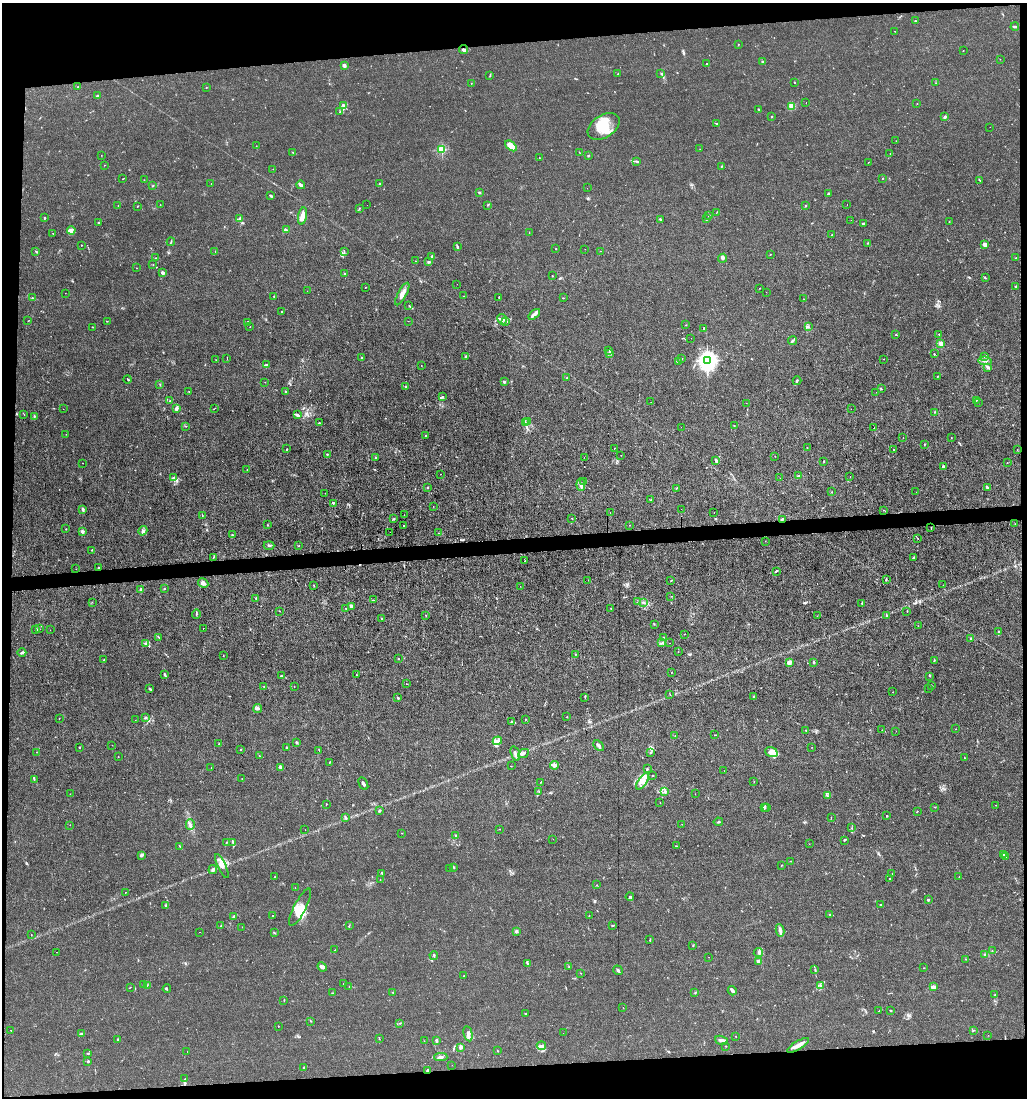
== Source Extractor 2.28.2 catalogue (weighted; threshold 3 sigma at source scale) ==
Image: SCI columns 138-4234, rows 1-4384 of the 4355 x 4384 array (HDU 1 of 3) = the unmasked area's bounding box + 8 px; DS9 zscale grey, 4 x 4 block average (1 PNG px = mean of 4 x 4 image px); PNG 1029 x 1100 px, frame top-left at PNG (2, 3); each listed source drawn as its Kron ellipse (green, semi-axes under 4 px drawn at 4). Shown black and unused: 10% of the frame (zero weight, under 3 of 4 exposures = <1% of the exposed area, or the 3 px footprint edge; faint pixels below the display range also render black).
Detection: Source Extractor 2.28.2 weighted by HDU 2 'WHT'. Background 0.0192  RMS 0.0031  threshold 0.0141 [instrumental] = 3 sigma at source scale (4.5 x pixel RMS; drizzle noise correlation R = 1.50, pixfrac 1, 0.05/0.05 arcsec/px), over >= 5 px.
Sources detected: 565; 1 too faint to see at this stretch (4 x 4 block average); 3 inside a brighter object's white glare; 8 cosmic-ray / hot-pixel residue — neither listed nor drawn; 14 coinciding with a brighter row at this scale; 35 inside a brighter listed object's ellipse — not listed separately; of the other 504, all 500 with FLUX_AUTO >= 0.268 (the completeness limit of this list) listed and drawn (4 fainter detections not listed), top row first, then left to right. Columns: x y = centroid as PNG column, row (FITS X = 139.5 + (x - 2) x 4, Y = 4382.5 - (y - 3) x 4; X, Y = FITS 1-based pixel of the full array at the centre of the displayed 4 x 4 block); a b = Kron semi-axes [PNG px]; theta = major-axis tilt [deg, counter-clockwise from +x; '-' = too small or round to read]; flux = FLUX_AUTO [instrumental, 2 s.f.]
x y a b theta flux
915 21 2 2 - 1
1015 26 4 2 - 2.2
895 31 2 2 - 0.62
738 44 2 2 - 0.8
464 49 4 2 - 5.5
963 50 2 2 - 0.45
1000 59 2 2 - 0.35
763 62 4 2 - 2.2
706 64 2 2 - 0.81
344 65 3 3 - 5.5
618 74 2 2 - 0.89
661 74 2 2 - 0.72
490 76 2 2 - 0.7
794 82 2 2 - 0.88
471 83 2 2 - 0.48
936 83 2 2 - 0.41
78 87 2 2 - 1.1
206 88 2 2 - 0.45
97 95 4 2 - 1.3
806 103 2 2 - 0.37
917 104 2 2 - 0.64
344 105 3 2 - 2.2
792 106 3 3 - 16
758 109 2 2 - 1.3
340 112 3 2 - 1
772 116 2 2 - 1.1
945 116 4 3 - 3.2
716 124 2 2 - 1.3
604 126 17 11 32 36
990 127 2 2 - 0.29
896 141 2 2 - 0.27
256 146 2 2 - 0.6
511 146 7 3 -41 25
700 149 2 2 - 0.44
442 150 2 2 - 92
293 152 2 2 - 0.69
580 153 2 2 - 0.47
890 153 2 2 - 0.51
101 155 2 2 - 0.51
588 155 2 2 - 0.9
539 158 2 2 - 0.54
637 161 4 2 - 2.1
868 162 2 2 - 0.39
104 165 2 2 - 0.5
721 166 3 2 - 1.1
273 169 2 2 - 0.53
883 178 2 2 - 0.65
122 179 2 2 - 0.61
144 180 2 2 - 0.34
980 180 3 2 - 0.93
211 184 2 2 - 0.44
380 184 2 2 - 1.9
301 185 4 2 - 7.1
152 186 2 2 - 1.1
587 188 2 2 - 1.4
479 192 2 2 - 5.8
829 193 2 2 - 4.3
270 196 3 2 - 1.4
160 205 2 2 - 0.39
367 205 2 2 - 0.61
487 205 2 2 - 1.1
805 205 2 2 - 2.3
847 205 2 2 - 0.49
118 206 2 2 - 0.51
137 206 2 2 - 0.67
360 208 2 2 - 0.94
716 213 2 2 - 0.5
302 216 9 3 79 16
709 216 2 2 - 1.6
45 218 2 2 - 1.5
240 219 2 2 - 17
660 219 3 2 - 2
707 219 2 2 - 0.87
851 220 2 2 - 0.77
949 222 2 2 - 0.71
99 223 3 2 - 1.5
863 223 3 2 - 2.1
71 230 4 4 - 4.6
286 230 2 2 - 0.61
53 233 2 2 - 0.48
529 233 2 2 - 0.64
831 235 2 2 - 0.77
171 242 4 2 - 1.5
867 243 2 2 - 1
985 244 4 3 - 6
81 245 2 2 - 0.89
457 246 3 2 - 0.66
556 249 2 2 - 0.95
585 249 2 2 - 0.29
36 251 2 2 - 1.7
215 251 2 2 - 0.77
344 251 2 2 - 0.66
600 251 2 2 - 0.29
770 254 2 2 - 0.48
432 256 2 2 - 4.3
156 258 2 2 - 0.59
722 258 4 3 - 4.2
1015 258 2 2 - 0.7
416 261 2 2 - 0.5
429 262 3 2 - 1.9
153 265 2 2 - 0.52
136 268 2 2 - 0.52
163 273 4 3 - 5.7
344 273 2 2 - 0.84
552 276 2 2 - 1.1
985 278 3 2 - 1.4
457 284 2 2 - 0.63
1016 286 3 2 - 1.2
365 288 2 2 - 0.69
759 288 2 2 - 0.61
307 291 2 2 - 0.35
766 292 2 2 - 0.35
65 293 2 2 - 0.36
402 294 12 3 62 12
274 296 2 2 - 0.69
464 296 2 2 - 0.52
499 297 2 2 - 1.2
32 298 2 2 - 1.7
563 298 2 2 - 0.66
804 299 2 2 - 0.35
409 306 2 2 - 0.96
282 312 2 2 - 1.7
534 314 7 3 41 6.4
502 319 5 3 - 4.6
28 321 2 2 - 0.57
107 321 2 2 - 0.55
408 321 2 2 - 0.37
506 321 4 2 - 2.4
248 322 2 2 - 5.2
686 325 2 2 - 1.1
93 327 2 2 - 0.77
250 327 2 2 - 0.51
809 327 2 2 - 1.2
703 329 3 2 - 0.84
939 334 2 2 - 0.95
895 335 2 2 - 0.77
691 338 2 2 - 0.28
792 341 4 2 - 2.5
941 343 2 2 - 35
609 351 2 2 - 0.69
609 353 2 2 - 1.2
934 354 2 2 - 1.5
466 356 3 2 - 1.9
362 357 2 2 - 1.2
985 357 2 2 - 0.56
682 358 3 2 - 1.4
227 359 2 2 - 0.48
884 359 2 2 - 0.59
216 360 2 2 - 0.44
707 360 4 3 - 1100
679 361 2 2 - 1.4
985 361 7 2 -8 5.4
266 365 3 2 - 1.9
421 366 2 2 - 0.4
988 367 4 2 - 2.6
937 376 2 2 - 1
567 378 2 2 - 1.9
128 379 4 2 - 1.9
797 381 4 2 - 1.8
265 382 2 2 - 0.35
504 382 2 2 - 3.3
160 385 2 2 - 0.82
405 386 2 2 - 1.3
881 389 3 2 - 1.6
189 391 2 2 - 0.53
286 391 2 2 - 1.2
876 392 2 2 - 0.38
442 396 2 2 - 1.3
976 400 2 2 - 2.1
170 401 2 2 - 1.1
651 402 2 2 - 1
979 402 2 2 - 0.67
746 403 2 2 - 0.29
177 408 3 3 - 4.8
63 409 2 2 - 0.29
214 409 3 2 - 0.71
851 409 2 2 - 0.43
935 412 4 2 - 1.7
24 414 2 2 - 0.75
298 415 4 3 - 2.8
34 416 3 2 - 1.5
527 422 2 2 - 0.73
319 423 3 2 - 1.4
525 423 2 2 - 1.3
186 426 2 2 - 0.6
734 426 2 2 - 0.53
681 427 2 2 - 0.38
874 428 2 2 - 0.29
66 434 2 2 - 0.41
426 436 3 2 - 0.83
903 437 2 2 - 0.61
951 438 2 2 - 0.8
924 444 2 2 - 1.2
614 448 2 2 - 0.74
807 448 2 2 - 0.42
287 449 2 2 - 0.86
894 449 2 2 - 1.5
1017 450 2 2 - 0.6
327 454 3 2 - 1.2
621 455 2 2 - 0.37
775 456 2 2 - 0.33
375 457 2 2 - 3.7
584 457 2 2 - 0.37
716 461 4 2 - 6.7
824 461 2 2 - 0.69
1007 462 2 2 - 0.63
82 463 2 2 - 0.42
943 467 3 2 - 2.7
247 469 2 2 - 0.74
440 474 2 2 - 1.1
798 476 2 2 - 0.84
174 477 3 2 - 1.5
850 477 2 2 - 0.58
780 478 2 2 - 0.43
584 481 2 2 - 0.41
581 485 6 3 -83 5.4
428 487 2 2 - 1.3
676 488 2 2 - 0.92
987 488 3 2 - 2.6
832 492 2 2 - 0.68
916 492 2 2 - 0.57
325 493 2 2 - 0.57
650 500 3 2 - 1
333 503 2 2 - 1.2
433 506 2 2 - 0.38
83 509 3 3 - 3.3
681 509 2 2 - 0.75
884 510 2 2 - 0.4
610 513 2 2 - 0.75
714 513 2 2 - 0.56
202 515 2 2 - 0.83
404 515 2 2 - 0.42
394 518 2 2 - 0.69
572 518 2 2 - 0.68
782 519 3 2 - 2.3
1015 524 2 2 - 0.35
267 525 2 2 - 0.97
630 525 2 2 - 0.73
404 526 2 2 - 2.3
931 528 2 2 - 0.75
66 529 2 2 - 0.65
82 531 3 2 - 4.4
143 531 5 2 - 3.1
390 532 2 2 - 0.8
438 533 2 2 - 0.39
232 535 2 2 - 1.1
918 539 2 2 - 0.58
765 541 2 2 - 0.46
269 545 5 2 - 1.9
299 545 2 2 - 0.72
92 550 2 2 - 1.4
213 557 2 2 - 1.2
913 558 2 2 - 1.7
525 560 2 2 - 0.46
98 568 3 2 - 1.7
76 569 2 2 - 0.28
776 571 3 2 - 2.2
886 579 2 2 - 1.3
588 580 2 2 - 1.2
671 581 2 2 - 0.6
203 583 5 2 - 8.3
943 585 2 2 - 0.39
314 586 2 2 - 0.96
520 586 2 2 - 0.33
141 589 3 2 - 2.3
164 589 2 2 - 1.4
671 596 2 2 - 0.45
255 598 2 2 - 0.68
374 600 2 2 - 0.67
92 602 2 2 - 0.45
637 602 2 2 - 0.52
643 602 2 2 - 0.92
862 603 2 2 - 1
351 606 3 2 - 4.2
346 608 2 2 - 0.8
611 608 2 2 - 0.61
280 611 2 2 - 0.46
907 611 2 2 - 0.87
196 614 4 2 - 1.4
426 615 2 2 - 0.74
886 615 2 2 - 1.5
817 616 2 2 - 0.54
382 619 3 2 - 3.2
654 624 2 2 - 0.75
918 626 2 2 - 0.63
35 629 3 2 - 1.7
39 629 2 2 - 0.93
203 629 2 2 - 0.88
50 630 2 2 - 0.38
999 631 3 2 - 1.8
684 634 2 2 - 0.67
159 637 2 2 - 0.72
663 637 2 2 - 0.73
971 638 2 2 - 1.4
146 643 3 2 - 2.5
661 643 2 2 - 1.1
670 643 2 2 - 0.48
22 652 4 2 - 3.6
678 652 2 2 - 0.35
576 654 2 2 - 0.59
223 656 2 2 - 0.61
398 658 2 2 - 0.54
104 659 2 2 - 0.58
934 660 3 2 - 1.4
789 662 4 3 - 7.8
814 662 4 2 - 1.6
671 672 2 2 - 0.75
165 675 3 2 - 2.8
357 675 2 2 - 0.77
281 676 3 2 - 3
929 676 2 2 - 0.69
407 684 2 2 - 0.6
931 685 2 2 - 0.89
294 686 2 2 - 0.57
263 687 2 2 - 0.46
928 688 2 2 - 0.61
150 689 3 2 - 2.7
893 692 2 2 - 0.44
670 694 2 2 - 0.53
585 697 4 2 - 1.3
754 697 2 2 - 2
398 698 2 2 - 3.8
257 708 5 2 - 2.6
146 717 2 2 - 1.1
567 717 2 2 - 1.4
59 719 2 2 - 0.44
526 719 2 2 - 0.92
135 720 2 2 - 0.37
512 722 3 2 - 3.1
956 729 2 2 - 0.51
806 730 2 2 - 0.68
882 730 2 2 - 0.31
896 731 2 2 - 0.36
675 735 2 2 - 0.46
715 735 2 2 - 0.81
497 741 5 3 - 5.9
296 742 3 2 - 1.4
219 744 2 2 - 0.91
112 745 2 2 - 0.36
599 746 6 2 -47 6.6
79 747 2 2 - 2.6
812 747 2 2 - 0.7
287 748 2 2 - 5.1
241 750 2 2 - 1.3
319 750 3 2 - 0.6
37 752 2 2 - 0.64
651 752 2 2 - 0.89
771 752 6 4 -21 9.5
523 753 6 2 27 3.8
515 754 7 2 -72 4.7
259 756 2 2 - 0.63
118 757 2 2 - 0.42
964 758 2 2 - 0.62
329 762 2 2 - 1.3
555 765 4 3 - 4.2
511 766 3 2 - 0.58
280 767 3 2 - 1.7
211 768 2 2 - 0.51
647 769 4 2 - 1.8
724 770 2 2 - 0.3
652 775 2 2 - 0.68
34 779 2 2 - 1.2
242 779 2 2 - 0.8
643 781 9 3 56 7.7
541 782 2 2 - 0.67
754 782 2 2 - 0.58
363 784 6 2 -62 4.2
665 791 2 2 - 0.89
539 792 2 2 - 0.65
70 794 2 2 - 1.1
695 794 2 2 - 0.43
827 796 2 2 - 1.4
660 802 2 2 - 0.39
326 804 2 2 - 0.83
996 805 2 2 - 0.61
935 807 2 2 - 0.87
764 808 3 2 - 2.2
767 808 2 2 - 0.47
380 811 3 2 - 1.6
917 811 2 2 - 0.69
887 816 2 2 - 0.85
831 817 2 2 - 0.54
345 818 4 2 - 2.7
718 822 4 2 - 2
190 824 5 2 - 4
682 824 2 2 - 0.39
70 825 2 2 - 0.34
852 828 2 2 - 0.58
500 829 2 2 - 0.49
305 830 2 2 - 0.49
402 833 2 2 - 0.59
455 836 2 2 - 0.94
553 839 2 2 - 0.32
844 840 2 2 - 1
226 843 2 2 - 0.89
233 843 4 2 - 2.5
809 844 2 2 - 0.31
180 846 3 2 - 1.7
676 846 2 2 - 1.6
1003 854 4 2 - 2.1
141 855 4 3 - 4.2
1005 857 3 2 - 2.1
791 861 2 2 - 0.64
782 865 3 2 - 0.99
222 866 13 4 -65 9.6
454 867 2 2 - 2.3
213 869 4 3 - 4.1
449 869 3 2 - 1
382 873 3 2 - 0.74
892 874 2 2 - 0.65
274 877 2 2 - 1.2
959 877 2 2 - 0.99
890 879 2 2 - 1.4
380 880 2 2 - 0.74
596 885 2 2 - 0.69
295 887 2 2 - 0.44
125 892 2 2 - 0.46
630 897 4 2 - 2.2
928 900 3 2 - 2.2
166 905 3 2 - 2.5
881 905 2 2 - 1
300 907 21 6 63 23
830 914 2 2 - 0.78
272 915 2 2 - 0.61
234 916 3 2 - 2.6
589 916 2 2 - 1.5
221 926 2 2 - 0.91
349 926 2 2 - 0.59
613 926 3 2 - 1.2
242 927 2 2 - 0.48
780 930 6 2 -81 3.9
516 931 3 2 - 3.7
199 932 2 2 - 0.86
275 933 2 2 - 1.1
31 935 2 2 - 0.8
650 940 2 2 - 1
693 946 2 2 - 0.69
335 950 2 2 - 0.63
992 951 2 2 - 0.77
57 952 2 2 - 0.42
758 952 5 3 - 4.1
434 955 4 2 - 2
984 955 2 2 - 0.97
709 957 2 2 - 0.3
965 959 2 2 - 0.52
758 961 2 2 - 8.8
528 964 4 2 - 1.5
322 967 5 3 - 4.4
569 967 2 2 - 1.2
924 968 2 2 - 0.67
618 970 5 2 - 3.4
815 970 4 2 - 1.2
581 973 2 2 - 0.43
464 976 2 2 - 0.8
143 984 2 2 - 0.73
344 984 2 2 - 0.81
147 985 3 2 - 1.3
349 986 2 2 - 0.38
821 986 2 2 - 1.2
130 987 2 2 - 0.68
933 987 4 2 - 9.8
167 989 4 2 - 1
732 991 5 2 - 5.1
393 992 2 2 - 0.73
695 992 2 2 - 0.86
333 993 2 2 - 0.92
995 995 2 2 - 1.8
284 1000 3 2 - 0.92
623 1008 2 2 - 0.39
879 1011 2 2 - 0.62
891 1011 2 2 - 0.77
526 1014 2 2 - 0.57
311 1021 2 2 - 0.63
400 1023 2 2 - 1.2
278 1026 2 2 - 0.68
11 1030 2 2 - 0.72
973 1030 2 2 - 0.6
82 1033 3 2 - 1.9
563 1033 2 2 - 0.29
468 1034 8 3 -78 6.6
988 1035 2 2 - 0.53
736 1037 2 2 - 0.76
379 1039 3 2 - 1
117 1040 3 2 - 2.6
436 1040 4 2 - 1.9
722 1040 6 3 -18 6.6
424 1041 2 2 - 0.58
798 1045 12 3 30 12
541 1046 5 3 - 5.2
726 1046 2 2 - 0.79
461 1047 4 3 - 3.8
187 1051 2 2 - 0.45
498 1051 2 2 - 0.79
88 1053 3 2 - 1.2
441 1057 6 2 -2 4.5
88 1061 2 2 - 2.5
452 1065 2 2 - 0.41
303 1067 2 2 - 1
427 1070 2 2 - 1.9
185 1079 2 2 - 1.1
Overlapping masked pixels (flux is a lower limit): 2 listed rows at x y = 782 519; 427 1070
Diffuse or blended objects may show on this block-average render without a row.